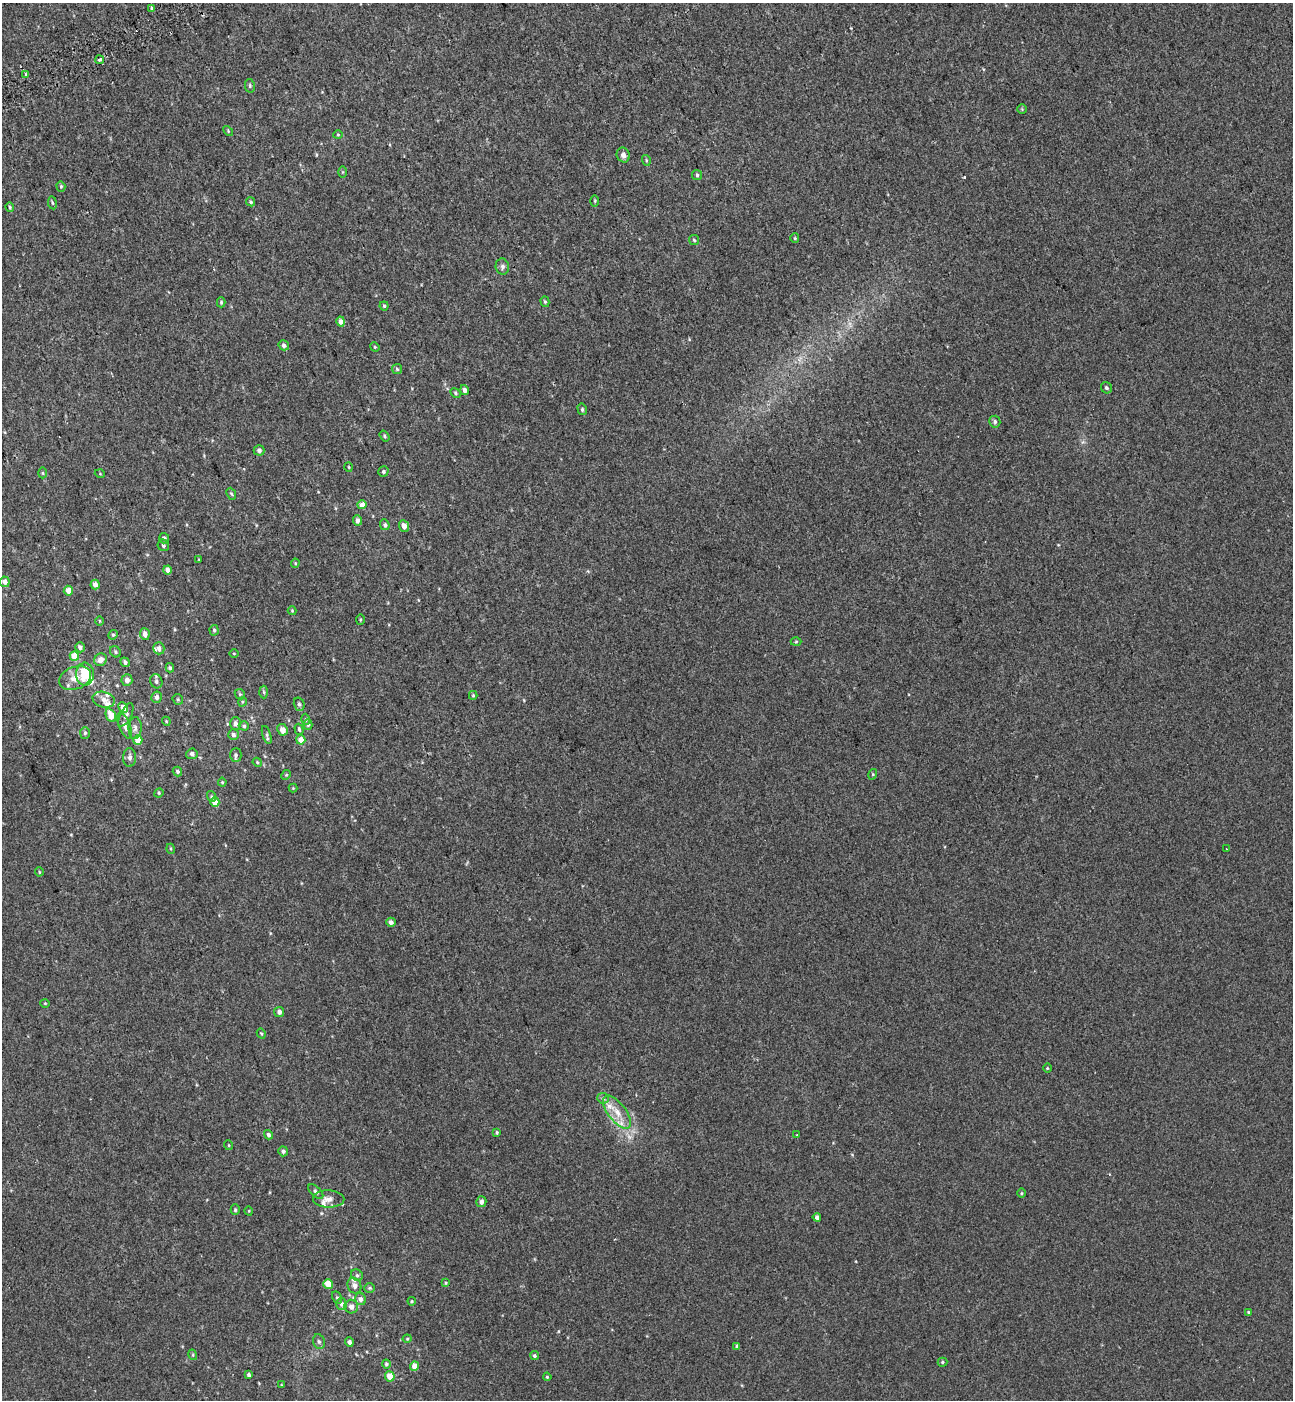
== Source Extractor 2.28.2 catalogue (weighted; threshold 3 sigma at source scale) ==
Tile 11 of 4 x 4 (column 3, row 3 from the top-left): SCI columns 2815-4105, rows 1499-2896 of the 5576 x 5797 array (HDU 1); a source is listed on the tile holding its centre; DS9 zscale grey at full resolution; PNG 1295 x 1402 px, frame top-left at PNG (2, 3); each listed source drawn as its Kron ellipse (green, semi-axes under 4 px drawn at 4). Shown black and unused: <1% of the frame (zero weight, under 2 of 3 exposures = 6% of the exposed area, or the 3 px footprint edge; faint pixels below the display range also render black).
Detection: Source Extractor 2.28.2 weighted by HDU 2 'WHT'; one run over the whole footprint, this tile lists its part. Background 0.00339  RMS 0.0079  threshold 0.0356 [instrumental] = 3 sigma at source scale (4.5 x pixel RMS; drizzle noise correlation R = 1.50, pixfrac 1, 0.0396/0.0396 arcsec/px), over >= 5 px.
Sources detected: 164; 2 cosmic-ray / hot-pixel residue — neither listed nor drawn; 10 inside a brighter listed object's ellipse — not listed separately; the other 152 listed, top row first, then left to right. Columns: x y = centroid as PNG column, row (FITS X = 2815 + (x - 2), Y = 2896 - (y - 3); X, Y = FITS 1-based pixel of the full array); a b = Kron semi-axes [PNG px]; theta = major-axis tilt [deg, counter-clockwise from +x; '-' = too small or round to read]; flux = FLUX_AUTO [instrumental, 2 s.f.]
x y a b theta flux
152 8 3 3 - 3.3
100 60 4 3 - 4.5
26 74 3 3 - 1.7
250 86 7 5 -78 1.4
1022 109 4 4 - 0.82
228 131 6 3 -48 0.8
338 134 5 3 - 0.69
623 155 7 6 - 2.7
646 160 5 3 - 0.94
343 172 6 4 90 0.86
697 175 5 5 - 1.2
61 186 5 4 - 0.96
595 201 5 3 - 0.85
251 202 5 4 - 1.1
52 203 6 3 -81 1.1
10 207 5 3 - 1.1
795 238 5 4 - 0.83
694 240 5 5 - 1.1
502 267 8 6 -81 2.1
221 302 5 4 - 1
545 302 5 4 - 1
384 306 4 4 - 1.1
341 321 5 4 - 3.7
284 345 5 4 - 2.3
375 347 5 3 - 0.69
397 369 5 5 - 1.1
1106 388 6 5 - 1.7
464 390 5 4 - 2.3
455 393 6 4 -30 1.2
582 409 6 4 -76 1.4
995 422 6 5 - 1.9
385 436 6 4 -55 1.2
259 450 5 5 - 2.5
349 467 5 3 - 0.69
383 472 5 5 - 1.4
43 473 5 3 - 0.88
100 474 5 3 - 0.61
231 494 6 4 -66 1
362 505 4 4 - 6.8
357 520 5 4 - 2.8
385 525 5 4 - 1.6
404 526 6 5 - 4.3
164 538 5 5 - 2.2
163 545 6 5 - 1.7
199 560 3 2 - 0.57
295 563 4 4 - 0.9
167 570 4 4 - 4.8
5 582 5 5 - 3.7
95 585 5 4 - 4
68 591 5 4 - 6.3
292 611 4 4 - 0.7
360 619 5 3 - 0.75
99 621 5 3 - 0.73
214 630 5 4 - 1.2
145 634 6 5 - 3.5
113 635 5 4 - 1
796 642 5 3 - 0.75
80 647 5 4 - 2.3
159 648 6 5 - 3.2
115 652 6 5 - 1.2
234 653 5 3 - 0.64
74 656 5 4 - 13
100 660 6 6 - 4.8
125 662 5 4 - 1.8
170 668 4 3 - 1.1
85 674 11 9 90 19
75 678 16 11 20 9.9
127 680 6 5 - 4.9
156 681 7 6 - 1.9
264 692 6 4 -88 1.3
240 694 5 4 - 0.97
473 695 4 4 - 0.8
157 697 6 5 - 3.1
178 699 6 5 - 1.1
104 700 11 7 -16 4.5
242 702 5 3 - 0.75
299 704 7 5 -74 1.8
123 707 5 4 - 7.5
111 715 7 5 -65 13
126 715 13 5 62 2.6
306 719 5 4 - 1
166 721 4 3 - 0.73
235 723 6 5 - 2.3
308 725 5 4 - 1.3
124 726 14 5 -68 3.9
244 726 5 4 - 1.3
135 728 11 6 89 3.2
299 729 6 4 -72 1.4
282 730 6 5 - 5.6
85 733 6 5 - 1.3
233 735 5 5 - 2.2
267 735 9 4 -73 1.2
138 740 5 4 - 11
301 740 5 4 - 7.5
192 754 5 5 - 2.4
236 755 7 6 - 1.8
130 757 9 6 87 2.8
257 762 5 3 - 0.87
177 771 5 4 - 1.4
873 774 5 3 - 0.78
286 775 5 4 - 0.95
222 782 4 4 - 0.79
293 788 4 4 - 0.68
159 793 5 4 - 0.83
211 796 5 3 - 0.84
215 802 5 4 - 9.5
171 849 5 3 - 0.85
1226 849 3 2 - 1.4
39 872 4 4 - 0.78
391 922 5 4 - 2.7
45 1003 4 4 - 0.78
279 1012 5 5 - 2.6
261 1033 5 3 - 0.82
1047 1068 4 3 - 0.66
603 1098 6 5 - 1.5
617 1112 20 9 -52 11
497 1132 4 3 - 0.95
797 1134 2 2 - 0.51
268 1135 5 4 - 1.7
228 1145 5 3 - 0.67
283 1151 5 5 - 1.9
316 1191 9 5 -43 1.7
1022 1193 5 3 - 0.76
329 1199 15 8 -2 5.2
481 1202 5 5 - 3.2
235 1210 5 4 - 1.1
249 1211 5 3 - 0.54
817 1217 4 4 - 2.5
357 1275 6 5 - 1.7
446 1283 4 3 - 0.86
328 1284 5 4 - 10
354 1286 8 6 -64 3.3
370 1288 5 4 - 0.94
337 1298 6 4 -62 1.5
360 1299 6 5 - 3.2
412 1301 4 4 - 0.8
341 1304 6 5 - 2.2
351 1307 7 6 - 3.8
1248 1312 4 4 - 0.82
407 1339 4 4 - 0.76
319 1342 7 5 -72 1.7
349 1342 4 4 - 2.2
737 1346 4 3 - 1.7
193 1355 5 3 - 0.77
534 1356 4 4 - 1.3
942 1362 5 4 - 0.97
386 1364 4 4 - 1.4
414 1366 5 4 - 8.2
249 1375 4 3 - 1.8
390 1376 5 5 - 9.7
547 1377 4 3 - 0.8
281 1385 4 2 - 0.56
Isophote crosses this tile's border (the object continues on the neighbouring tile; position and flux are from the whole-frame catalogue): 1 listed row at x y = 5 582